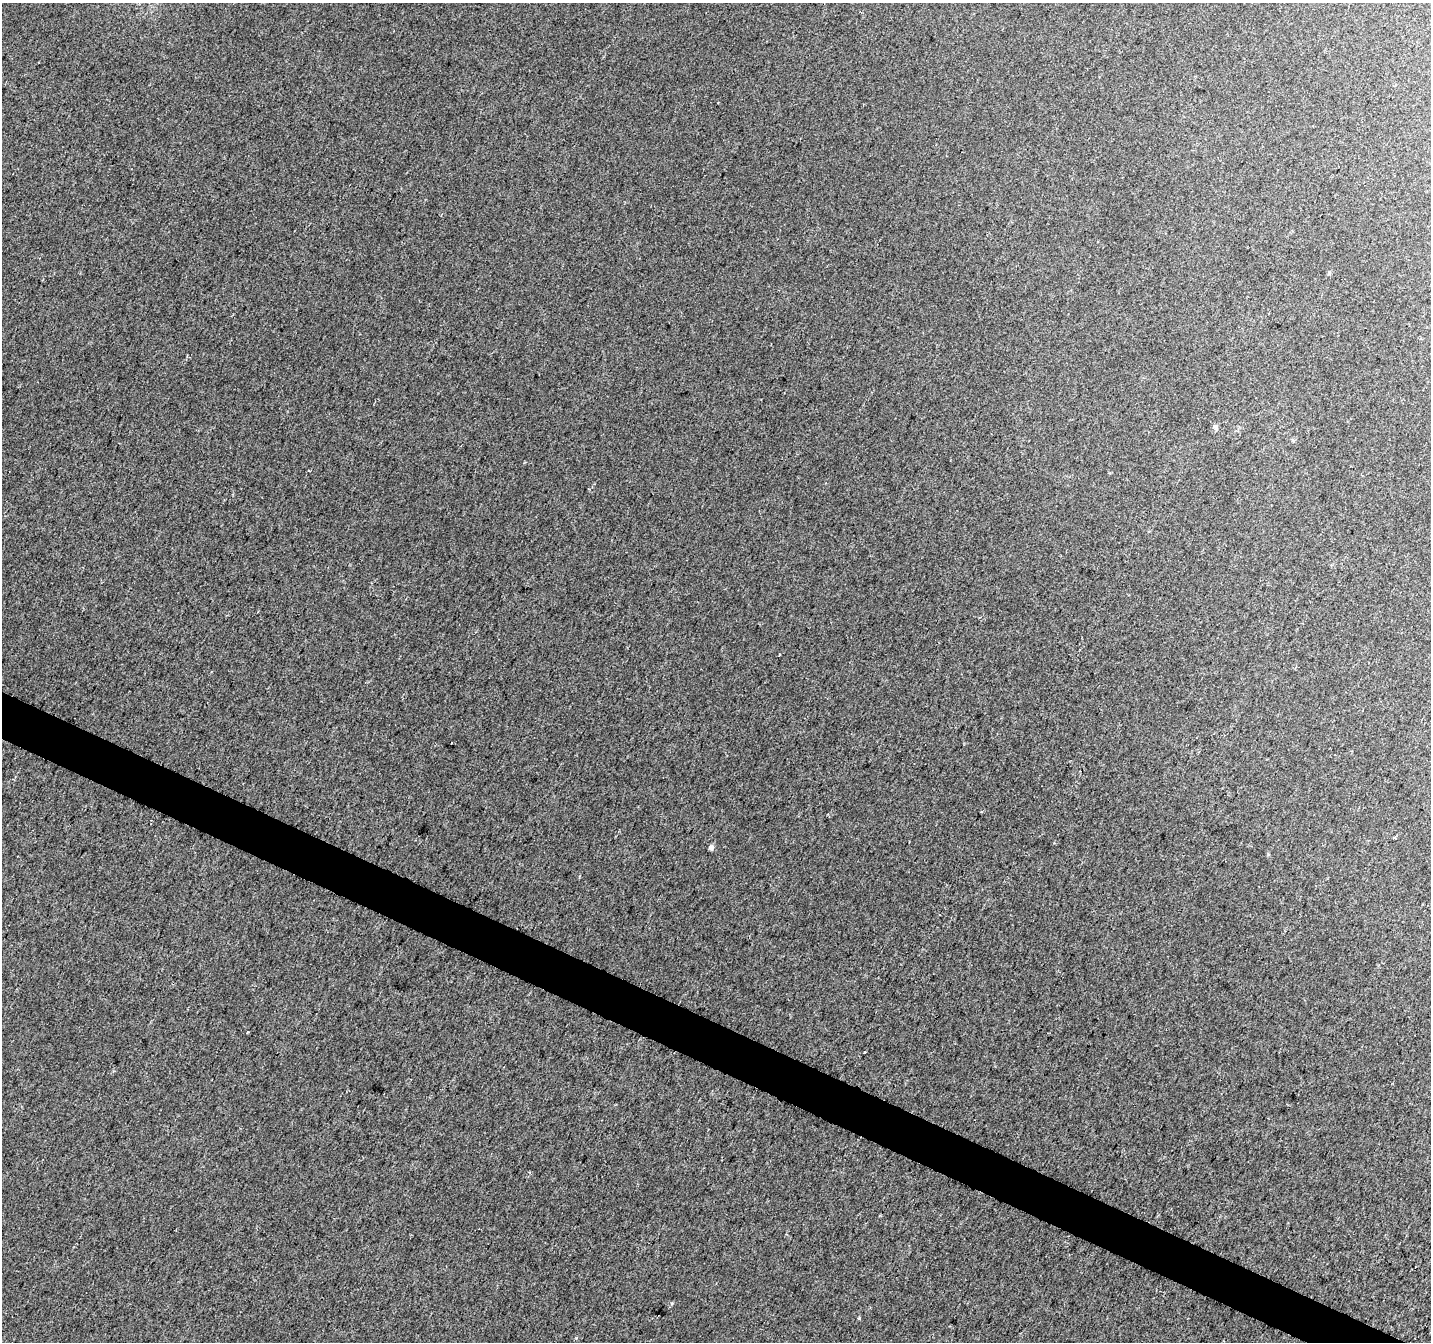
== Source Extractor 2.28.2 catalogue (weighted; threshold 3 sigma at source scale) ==
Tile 6 of 4 x 4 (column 2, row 2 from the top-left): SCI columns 1437-2865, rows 2949-4288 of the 5729 x 5834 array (HDU 1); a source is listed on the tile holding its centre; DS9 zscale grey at full resolution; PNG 1433 x 1344 px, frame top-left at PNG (2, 3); no overlay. Shown black and unused: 3% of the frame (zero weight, under 2 of 3 exposures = <1% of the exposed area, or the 3 px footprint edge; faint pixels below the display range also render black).
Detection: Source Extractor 2.28.2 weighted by HDU 2 'WHT'; one run over the whole footprint, this tile lists its part. Background 0.028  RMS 0.0094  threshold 0.0421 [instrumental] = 3 sigma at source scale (4.5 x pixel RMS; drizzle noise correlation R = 1.50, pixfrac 1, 0.0396/0.0396 arcsec/px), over >= 5 px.
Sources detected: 9; all 9 listed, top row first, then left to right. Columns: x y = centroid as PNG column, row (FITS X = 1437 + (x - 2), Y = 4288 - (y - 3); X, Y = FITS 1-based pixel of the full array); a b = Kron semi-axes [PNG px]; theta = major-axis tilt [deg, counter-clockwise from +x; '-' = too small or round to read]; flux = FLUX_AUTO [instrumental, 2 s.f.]
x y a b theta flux
1216 427 12 3 -79 1.7
309 471 3 2 - 0.86
779 654 3 2 - 1.5
452 743 3 2 - 0.91
1394 838 3 3 - 2.2
711 847 5 5 - 3.3
248 1032 3 3 - 0.94
864 1052 3 3 - 9.5
859 1318 3 3 - 3.2